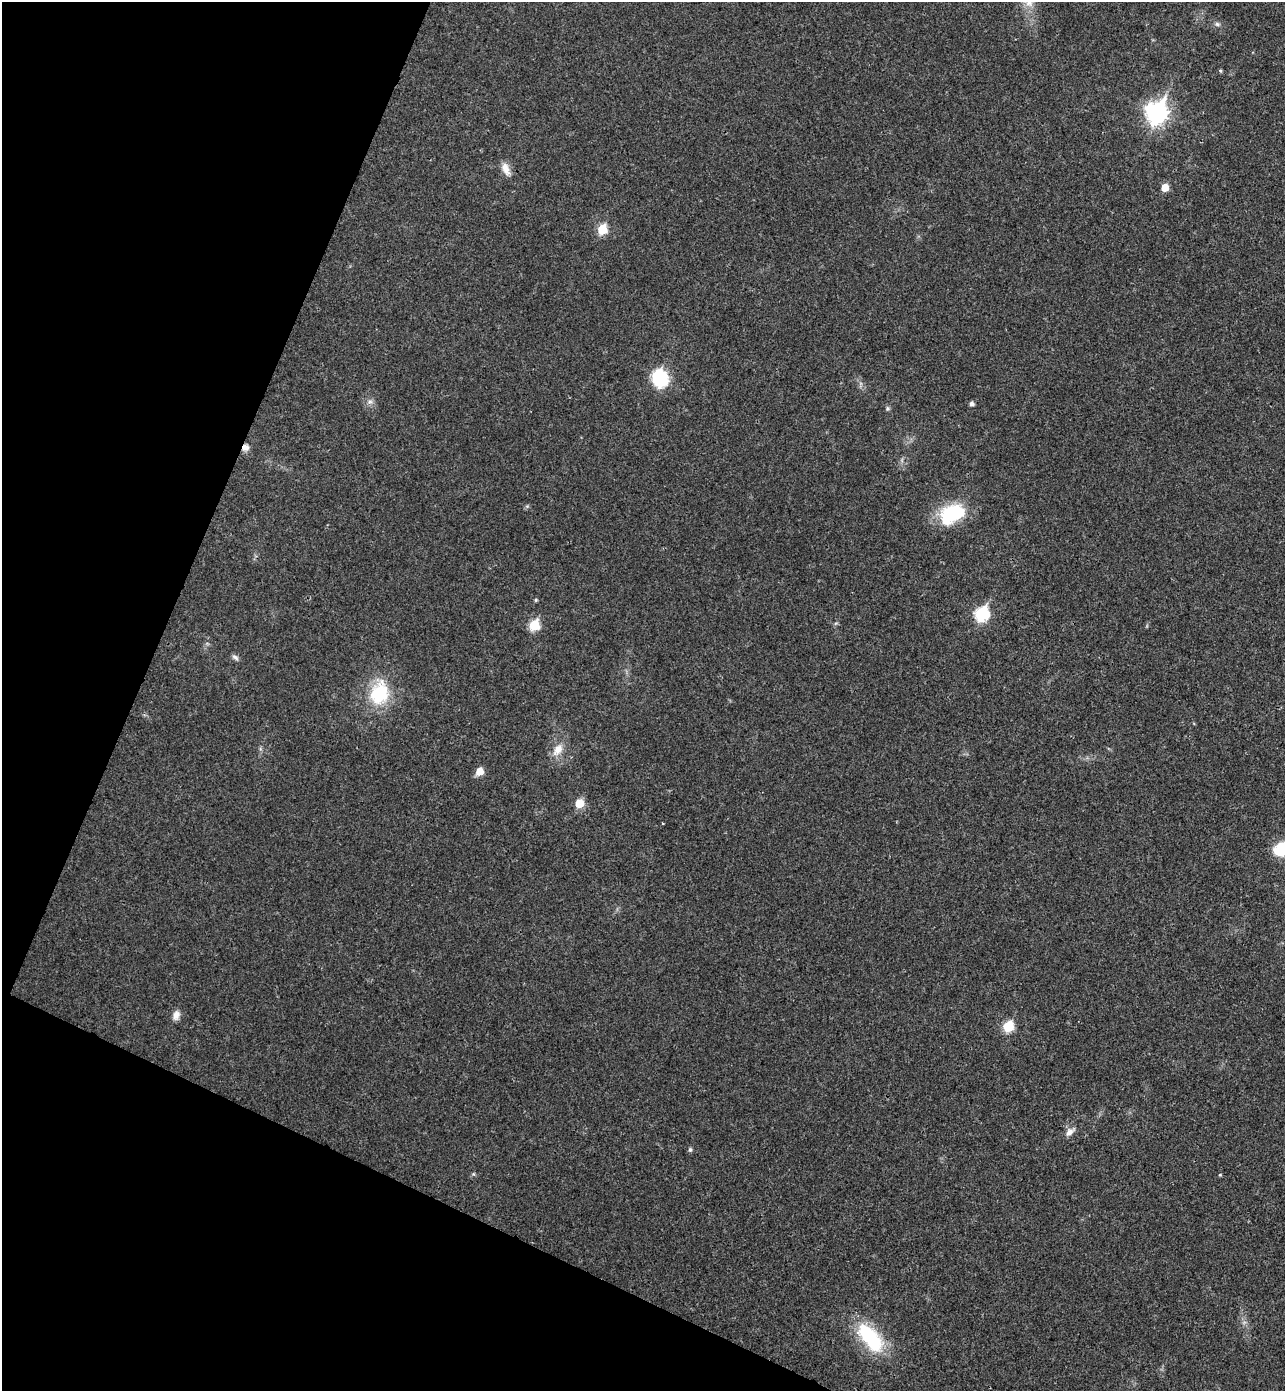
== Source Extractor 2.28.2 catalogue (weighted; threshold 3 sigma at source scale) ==
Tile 9 of 4 x 4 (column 1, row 3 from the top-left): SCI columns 194-1476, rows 1419-2807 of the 5652 x 5613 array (HDU 1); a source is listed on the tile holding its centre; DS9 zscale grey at full resolution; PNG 1287 x 1393 px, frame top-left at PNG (2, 2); no overlay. Shown black and unused: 21% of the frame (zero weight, under 3 of 4 exposures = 6% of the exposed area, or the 3 px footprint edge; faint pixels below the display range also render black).
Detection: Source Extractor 2.28.2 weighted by HDU 2 'WHT'; one run over the whole footprint, this tile lists its part. Background 0.0786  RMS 0.0047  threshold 0.0214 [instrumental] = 3 sigma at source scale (4.5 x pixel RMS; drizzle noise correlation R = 1.50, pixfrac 1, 0.05/0.05 arcsec/px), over >= 5 px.
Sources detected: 30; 1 inside a brighter object's white glare — not listed; the other 29 listed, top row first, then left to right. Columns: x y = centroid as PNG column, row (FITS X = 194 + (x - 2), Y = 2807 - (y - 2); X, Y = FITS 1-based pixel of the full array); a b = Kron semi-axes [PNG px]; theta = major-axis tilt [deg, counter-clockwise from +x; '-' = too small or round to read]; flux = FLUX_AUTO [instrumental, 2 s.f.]
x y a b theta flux
1217 24 7 6 - 1.2
1220 71 5 4 - 0.64
1157 113 10 8 65 250
506 169 18 9 -67 4.3
1165 188 6 5 - 7.1
602 229 6 6 - 18
661 380 8 6 47 48
370 402 7 4 1 1.2
972 404 5 4 - 1.7
887 409 6 5 - 0.81
245 447 9 8 - 2.8
952 514 30 20 29 28
536 600 4 4 - 0.6
982 614 8 7 - 56
534 625 6 6 - 23
235 657 9 6 -33 1.4
379 693 25 19 72 27
558 749 18 10 55 5.7
480 771 6 6 - 7.1
579 803 6 6 - 12
663 823 3 2 - 0.48
1284 849 20 14 14 20
176 1015 12 8 76 3.1
1008 1026 6 6 - 25
1069 1132 11 7 43 2.7
690 1150 6 5 - 0.82
473 1174 6 4 -90 0.62
1220 1175 4 4 - 0.49
870 1338 37 17 -51 36
Overlapping masked pixels (flux is a lower limit): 1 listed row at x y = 245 447
Isophote crosses this tile's border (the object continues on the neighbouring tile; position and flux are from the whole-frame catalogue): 1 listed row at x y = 1284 849